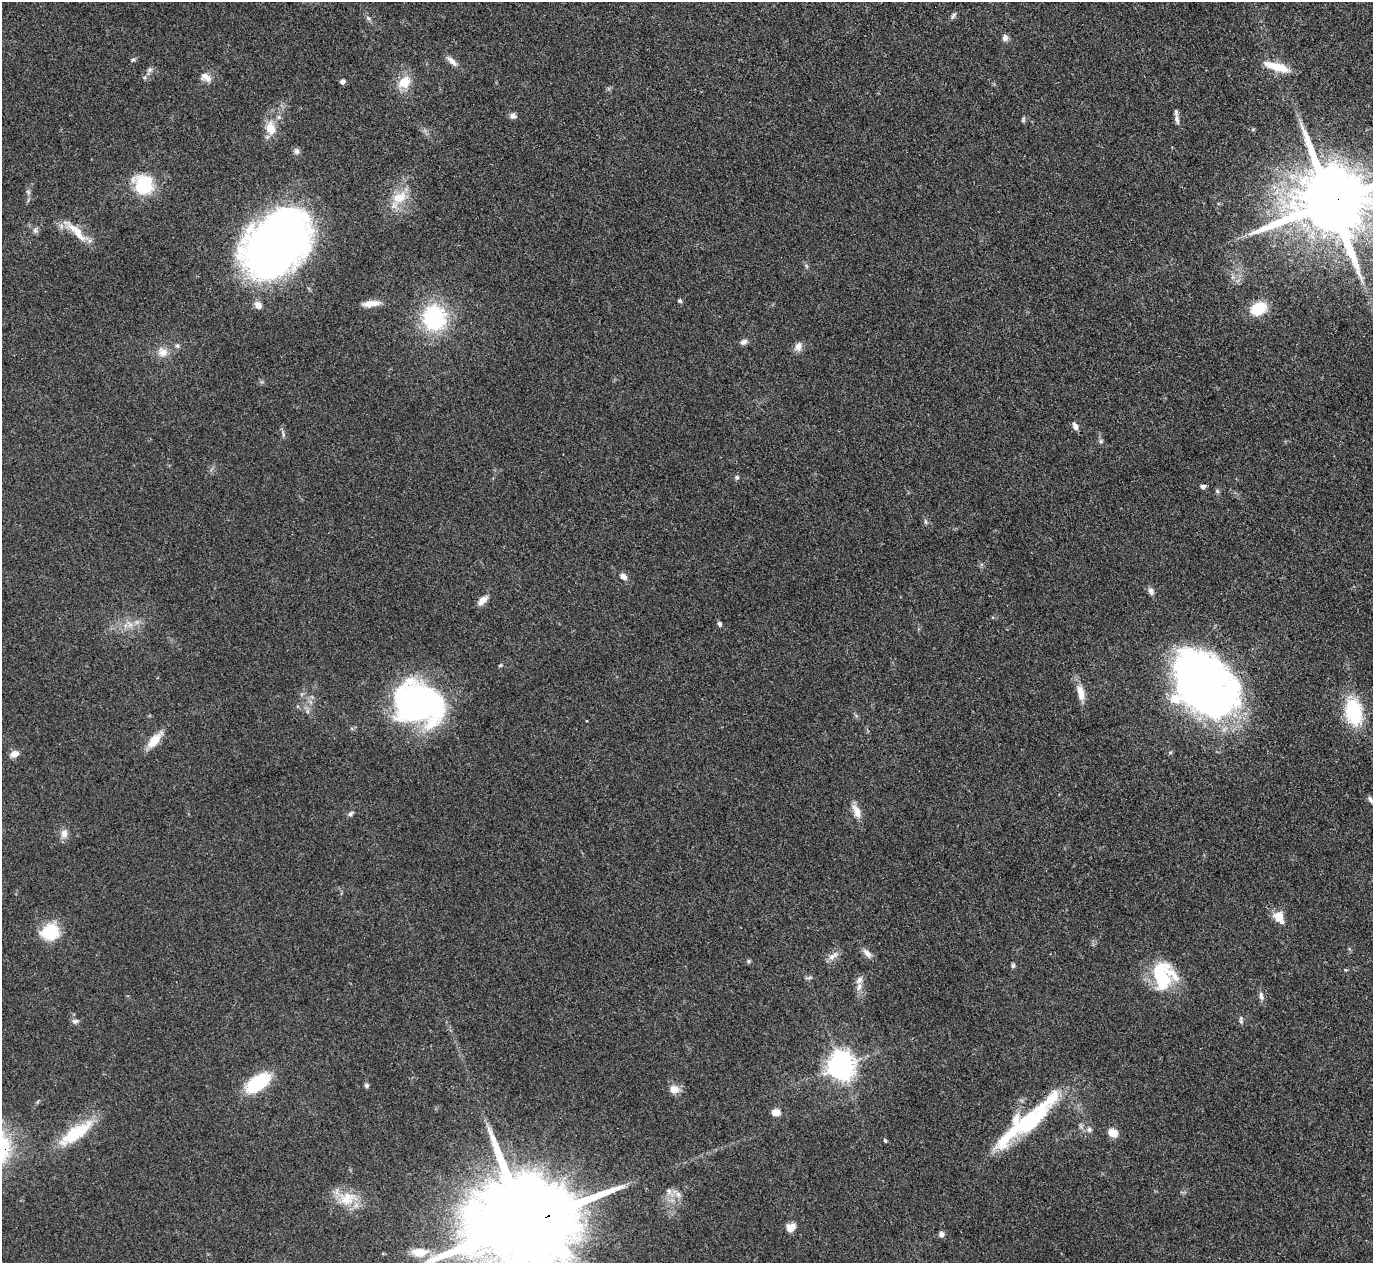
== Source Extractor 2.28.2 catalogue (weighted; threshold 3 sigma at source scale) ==
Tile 10 of 4 x 4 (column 2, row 3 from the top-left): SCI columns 1374-2744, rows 1412-2672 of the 5487 x 5475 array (HDU 1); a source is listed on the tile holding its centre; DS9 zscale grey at full resolution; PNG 1375 x 1265 px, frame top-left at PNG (2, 2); no overlay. Shown black and unused: <1% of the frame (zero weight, under 3 of 4 exposures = <1% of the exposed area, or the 3 px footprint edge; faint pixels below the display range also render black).
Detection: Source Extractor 2.28.2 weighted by HDU 2 'WHT'; one run over the whole footprint, this tile lists its part. Background 0.0712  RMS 0.0053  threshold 0.0238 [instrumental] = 3 sigma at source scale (4.5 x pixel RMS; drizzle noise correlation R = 1.50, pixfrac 1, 0.05/0.05 arcsec/px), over >= 5 px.
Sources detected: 89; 1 inside a brighter object's white glare — not listed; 7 inside a brighter listed object's ellipse — not listed separately; the other 81 listed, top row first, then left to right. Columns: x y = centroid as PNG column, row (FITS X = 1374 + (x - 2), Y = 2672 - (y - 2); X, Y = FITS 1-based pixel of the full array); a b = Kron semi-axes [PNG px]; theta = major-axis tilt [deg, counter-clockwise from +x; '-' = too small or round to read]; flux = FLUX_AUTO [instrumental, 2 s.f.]
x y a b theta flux
953 15 9 5 47 1.3
368 18 6 5 - 1.1
1005 38 9 7 -84 1.9
133 60 6 4 29 0.85
452 61 17 7 -42 3.6
1276 67 31 8 -17 12
150 70 8 6 42 1.6
206 77 16 9 -31 4.1
342 81 4 4 - 2.5
404 82 17 13 40 10
513 116 8 8 - 2
1177 119 11 6 -73 1.9
1023 120 8 5 73 0.92
271 128 19 12 -77 8.1
297 151 8 7 - 1.6
143 184 22 21 - 26
28 192 7 4 -72 1.1
400 197 22 15 24 12
1331 202 21 18 17 7300
35 230 8 6 -26 1.6
78 232 22 10 -58 8.4
277 244 61 42 51 420
680 301 5 4 - 0.95
371 304 23 7 6 5.4
258 305 9 7 -50 3.7
1258 309 15 10 31 20
434 318 23 21 -85 55
744 342 8 6 26 2.3
177 346 7 6 - 1.3
799 346 12 9 71 3.5
162 352 13 13 - 5.3
1075 426 10 6 -67 2.6
283 434 10 4 -68 1.2
1101 441 6 5 - 0.98
737 477 6 5 - 0.98
1203 486 5 4 - 2.1
1217 491 6 4 -45 0.84
926 522 8 3 -71 0.92
623 576 8 6 -35 3
1151 591 9 6 -68 2.2
482 600 14 7 42 4
129 624 12 5 -42 2.7
719 624 6 5 - 1.2
1199 686 64 47 -59 320
1080 693 23 9 -76 6.5
419 703 51 39 -16 150
1353 712 25 16 -79 35
154 740 24 10 47 8.2
14 754 10 7 24 3.6
1371 800 9 5 -49 1.8
856 811 19 9 -69 5.1
350 814 8 5 35 1.2
64 833 12 9 75 3.5
1278 917 17 11 -50 6.8
50 932 22 20 25 18
867 953 14 7 -46 3
833 956 16 7 33 3.2
749 961 5 5 - 0.88
1013 965 7 5 74 0.99
1161 978 36 27 39 30
859 986 11 6 76 2.9
1261 996 11 7 -78 2.3
1241 1020 11 5 -88 1.3
75 1021 8 6 13 1.6
841 1066 9 8 - 620
258 1083 24 12 34 34
366 1086 6 6 - 1
674 1089 9 8 - 5.9
776 1112 8 7 - 4.4
1032 1121 61 19 44 48
1089 1129 7 6 - 1.6
75 1133 50 16 35 24
1113 1133 11 8 -27 6.6
885 1141 6 4 -63 0.7
669 1191 9 7 -54 2.4
678 1194 9 7 -61 2.6
347 1198 25 18 14 14
526 1223 34 22 18 18000
791 1227 8 7 - 6.9
941 1234 7 6 - 1.9
419 1252 19 11 0 9.6
Overlapping masked pixels (flux is a lower limit): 3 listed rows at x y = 1331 202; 1032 1121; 526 1223
Isophote crosses this tile's border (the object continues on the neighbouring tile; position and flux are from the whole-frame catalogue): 3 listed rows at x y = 1331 202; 1371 800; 526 1223